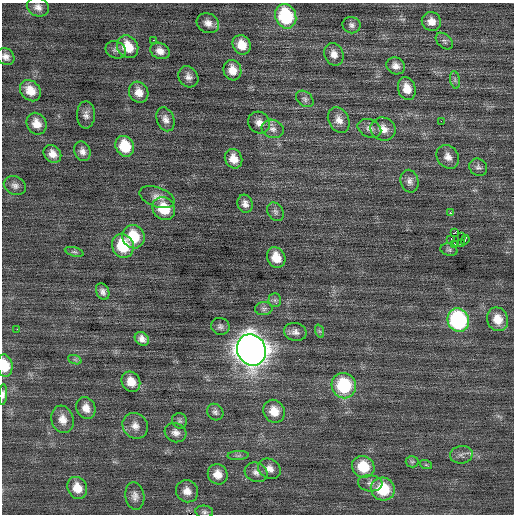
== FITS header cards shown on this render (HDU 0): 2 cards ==
NAXIS1  =                  512 / Axis length
NAXIS2  =                  512 / Axis length

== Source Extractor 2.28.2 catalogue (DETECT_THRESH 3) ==
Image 512 x 512 px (HDU 0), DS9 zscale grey, 1 PNG px = 1 image px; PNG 516 x 516 px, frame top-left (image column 1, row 512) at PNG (2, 3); each listed source drawn as its Kron ellipse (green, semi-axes under 4 px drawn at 4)
Background 0.0656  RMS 0.77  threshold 2.3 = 3 sigma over >= 5 px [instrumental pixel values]
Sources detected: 91; all 91 listed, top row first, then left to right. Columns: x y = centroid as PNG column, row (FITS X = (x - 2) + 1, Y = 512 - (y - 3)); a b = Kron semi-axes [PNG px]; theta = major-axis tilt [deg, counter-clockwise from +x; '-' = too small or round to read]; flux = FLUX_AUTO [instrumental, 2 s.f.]
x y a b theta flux
38 7 11 9 -22 300
286 16 12 10 -69 3600
431 21 10 9 - 420
208 23 11 9 -26 360
351 25 9 8 - 190
153 40 2 2 - 190
444 41 10 6 -43 150
242 45 10 9 - 740
128 47 12 10 -55 1000
116 50 10 8 -21 200
160 51 10 8 -26 370
334 54 12 9 -68 380
6 57 9 8 - 270
396 66 9 8 - 310
232 70 10 9 - 600
188 77 11 9 -56 300
455 80 9 5 -79 130
407 88 12 9 -75 640
30 91 12 9 -46 670
139 92 11 9 -61 510
305 99 10 7 -41 170
86 115 14 9 90 300
165 119 12 8 -69 320
339 120 13 10 -61 440
441 121 2 2 - 200
259 123 11 10 - 380
36 124 11 9 -59 550
369 128 12 9 -25 280
273 129 11 9 -18 310
383 129 13 11 -22 510
125 146 10 9 - 1500
82 151 10 8 -68 270
52 154 9 8 - 420
448 157 13 10 -51 380
234 159 10 8 -65 550
478 167 9 8 - 170
410 181 11 8 -76 270
15 186 11 9 -23 250
157 197 18 10 -19 410
245 204 9 7 -71 280
164 209 12 11 - 1400
275 212 10 7 -57 180
450 213 2 2 - 220
454 233 3 2 - 35
461 236 2 2 - 41
133 237 12 11 - 1600
451 239 2 2 - 270
465 240 5 2 - 61
455 244 2 2 - 34
461 244 3 2 - 440
123 246 12 10 -69 2100
449 250 9 6 -16 110
74 252 10 4 -16 97
276 257 11 9 -63 800
103 292 9 6 -65 220
275 300 7 6 - 120
264 309 9 6 5 160
498 319 12 10 -69 800
458 320 12 10 -65 6800
220 326 9 8 - 190
17 329 2 2 - 100
319 331 7 4 -70 81
295 332 11 9 -13 280
142 339 8 6 -39 280
251 350 16 14 -61 76000
75 360 7 4 -19 89
5 366 11 7 -81 1100
131 382 10 9 - 630
344 386 13 12 - 3500
3 394 10 4 86 170
86 408 11 9 -67 470
274 411 12 10 -60 730
215 412 9 7 -48 180
62 419 14 11 -73 550
179 421 8 7 - 140
135 426 13 12 - 450
176 433 11 9 -26 290
238 455 10 4 3 130
461 455 11 8 9 230
412 462 6 6 - 100
426 465 6 4 -19 79
363 467 11 10 - 1500
269 469 12 9 -30 390
256 472 12 9 -24 300
218 474 10 9 - 550
370 483 12 8 -4 280
77 488 11 9 -62 730
383 489 12 11 - 2200
187 491 11 10 - 440
135 496 14 9 -81 320
204 512 9 6 -6 140
At the frame edge (FLAGS 8, measured only in part): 3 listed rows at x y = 6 57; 5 366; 3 394